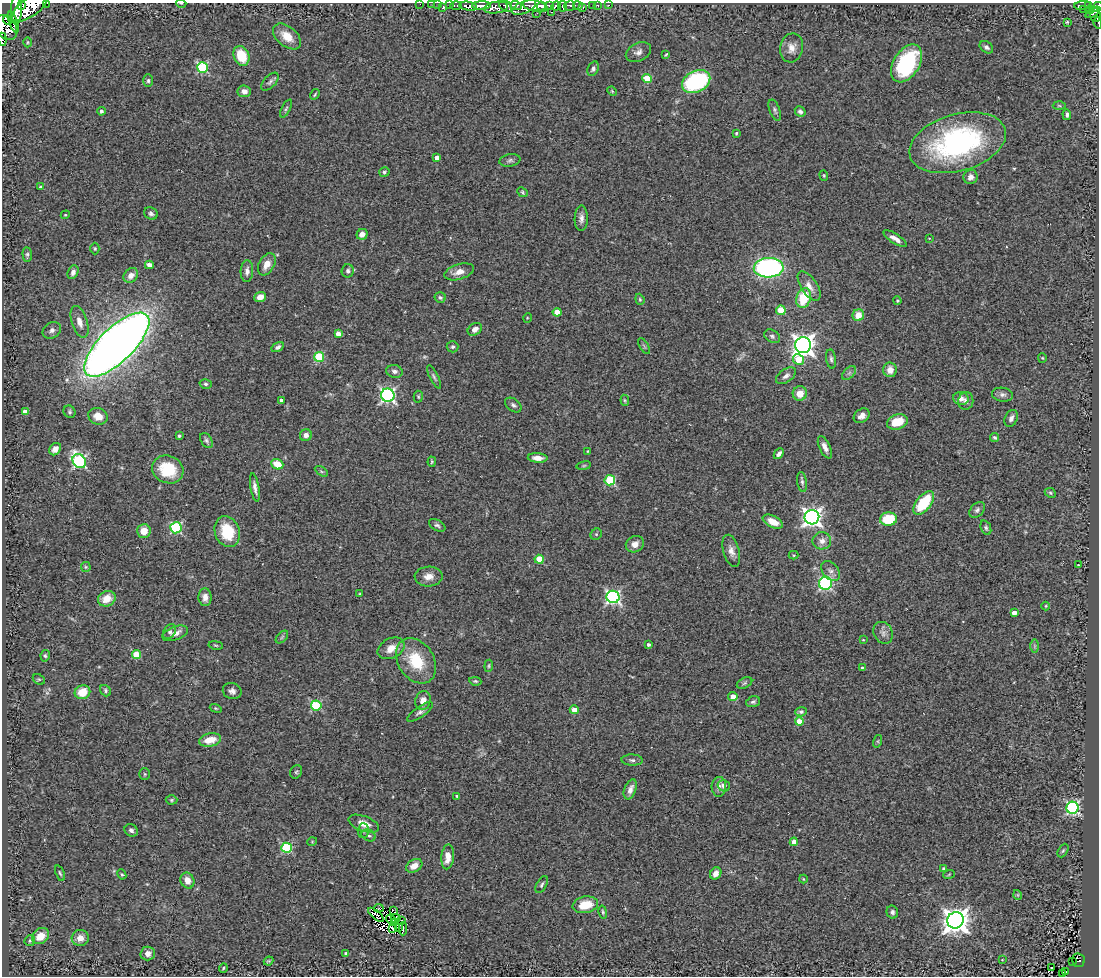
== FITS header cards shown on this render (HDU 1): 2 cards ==
NAXIS1  =                 1097
NAXIS2  =                  974

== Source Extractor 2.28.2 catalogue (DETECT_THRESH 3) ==
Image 1097 x 974 px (HDU 1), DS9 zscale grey, 1 PNG px = 1 image px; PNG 1101 x 978 px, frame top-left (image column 1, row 974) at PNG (2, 3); each listed source drawn as its Kron ellipse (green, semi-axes under 4 px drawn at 4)
Background 0.77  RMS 0.097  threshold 0.292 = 3 sigma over >= 5 px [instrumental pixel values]
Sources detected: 272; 4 with non-positive FLUX_AUTO (blend fragments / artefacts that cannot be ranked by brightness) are neither listed nor drawn; the other 268 listed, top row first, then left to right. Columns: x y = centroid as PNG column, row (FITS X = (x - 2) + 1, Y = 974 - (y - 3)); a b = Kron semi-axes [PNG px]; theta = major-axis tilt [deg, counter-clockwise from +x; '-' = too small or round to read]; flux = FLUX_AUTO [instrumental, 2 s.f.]
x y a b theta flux
47 3 2 2 - 24
181 3 5 3 - 5.7
420 4 2 2 - 11
432 4 3 2 - 7.1
438 4 2 2 - 16
21 5 4 2 - 680
449 5 2 2 - 20
456 5 6 3 -1 47
516 5 6 4 -18 280
578 5 4 3 - 130
592 5 2 2 - 15
598 5 3 3 - 30
609 5 3 2 - 10
468 6 9 4 -10 640
481 6 9 3 2 1500
505 6 7 5 -37 900
535 6 12 5 -12 1500
541 6 4 4 - 440
550 6 4 3 - 460
556 6 5 4 - 530
562 6 5 3 - 180
570 6 5 5 - 200
1083 6 8 3 4 100
1089 6 3 3 - 100
30 7 21 9 36 4100
524 7 13 6 23 900
1097 7 6 4 42 260
443 8 4 3 - 120
496 8 12 5 8 900
583 8 3 3 - 56
16 10 14 5 -90 2800
1084 10 3 2 - 6.9
1090 10 4 3 - 84
551 12 3 2 - 18
1093 12 8 3 33 270
537 13 3 2 - 6.4
1095 15 7 5 -85 260
7 20 5 3 - 240
14 22 11 3 -70 360
1067 22 4 3 - 13
1098 23 6 2 -75 12
6 28 14 10 -49 1700
287 36 16 9 -40 100
2 39 6 2 -85 130
27 42 5 3 - 6.1
986 47 7 5 -37 18
791 48 15 11 76 59
638 52 13 9 27 36
666 55 4 2 - 7.3
241 56 10 7 -67 180
906 63 21 12 58 540
202 67 5 5 - 610
593 69 7 5 65 18
647 78 4 4 - 230
148 81 6 5 - 12
696 81 15 10 26 720
270 82 11 5 47 20
244 91 6 6 - 44
612 91 5 4 - 7.5
315 94 5 2 - 7.6
1059 106 6 4 -2 8.8
286 109 10 4 63 13
775 110 11 5 -70 17
101 111 4 4 - 16
800 112 6 5 - 15
1067 115 5 3 - 15
736 133 3 3 - 8
958 143 49 28 16 1300
437 157 4 4 - 40
510 160 10 6 9 19
384 172 5 4 - 10
824 175 5 4 - 7.5
971 177 7 7 - 29
40 187 3 3 - 7.3
523 192 6 4 -43 8.1
151 213 7 6 - 18
65 215 4 3 - 5.8
581 218 13 6 89 33
362 234 6 5 - 46
929 238 4 2 - 3.9
895 239 13 4 -32 38
95 249 6 4 -90 10
27 254 7 4 -85 12
267 264 12 7 59 59
149 265 4 4 - 45
769 268 15 10 2 1500
247 271 11 6 88 30
348 271 6 6 - 18
73 272 7 5 67 28
459 272 15 7 17 57
131 275 8 6 47 46
809 286 16 8 -56 59
260 297 6 5 - 49
440 297 5 5 - 13
804 298 10 7 72 250
640 299 6 4 -70 8.8
897 301 4 3 - 7.9
781 310 5 4 - 270
557 312 4 4 - 120
858 315 6 5 - 92
527 318 5 3 - 5.2
79 322 16 8 -72 57
475 329 8 5 33 31
52 330 10 7 34 26
338 334 4 4 - 54
772 336 8 6 -29 17
117 345 42 17 44 9000
803 345 8 8 - 4600
644 346 9 3 -58 10
278 347 6 4 33 19
453 347 6 5 - 14
319 357 5 5 - 340
1042 358 4 4 - 6.5
798 359 6 5 - 200
831 359 10 5 -82 17
890 370 7 7 - 68
394 371 8 6 -13 24
849 373 8 5 45 19
786 376 11 6 35 29
434 377 13 4 -63 15
206 384 6 4 -16 13
800 393 7 7 - 81
388 395 7 6 - 1500
1002 395 10 7 -9 27
418 397 6 4 -87 9.2
961 398 8 6 -12 34
281 400 3 3 - 21
625 400 5 4 - 8.3
966 401 9 7 80 26
513 405 9 6 -37 19
25 412 4 4 - 55
70 412 6 5 - 13
98 416 10 8 -20 68
862 416 9 6 38 37
1011 418 9 6 67 29
897 422 10 7 19 130
306 435 6 6 - 32
179 436 4 3 - 11
995 437 4 3 - 14
206 440 8 5 -59 16
825 447 12 5 -65 38
55 449 7 5 47 37
588 451 3 3 - 5.6
779 454 6 4 47 21
538 458 10 4 -3 44
79 461 7 6 - 1000
432 462 5 3 - 8
277 464 6 5 - 120
584 466 7 3 9 9
168 469 16 13 -24 260
321 471 7 4 -30 9.5
610 480 5 5 - 430
802 482 10 5 -83 17
255 487 15 4 -80 30
1050 493 6 4 -23 9.9
924 503 14 7 52 280
977 510 9 6 45 19
812 517 7 7 - 2900
888 519 8 6 7 230
773 522 11 6 -27 79
437 525 9 5 -29 16
176 528 5 5 - 610
986 528 7 5 -67 13
144 531 7 7 - 87
227 532 16 12 -70 220
596 534 6 5 - 11
822 541 9 8 - 44
635 544 9 8 - 45
731 551 16 8 -75 47
794 555 5 4 - 6.8
539 559 4 4 - 190
1078 565 2 2 - 4.8
86 567 5 5 - 8.3
830 571 11 7 -49 31
429 576 14 10 1 57
825 583 6 6 - 800
360 594 3 3 - 5.7
205 597 9 6 -85 38
613 597 6 6 - 1400
107 599 9 7 26 98
1046 606 4 4 - 6.6
1014 613 4 4 - 50
170 632 8 5 53 15
175 633 13 6 20 43
883 633 11 9 -63 33
282 637 7 4 46 11
863 640 4 3 - 6.1
216 645 7 3 -9 7.3
648 645 3 3 - 16
1034 646 7 4 -90 11
391 648 14 10 26 77
136 655 4 4 - 230
45 656 6 4 80 11
416 661 24 18 -57 260
489 666 6 4 83 8.8
862 668 3 2 - 7.6
39 679 6 4 -28 10
475 681 6 4 -9 9
744 683 8 5 28 14
105 691 6 5 - 13
232 691 9 8 - 29
82 692 8 7 - 120
733 696 4 4 - 71
423 701 9 7 74 52
753 702 7 5 17 15
316 705 5 5 - 490
216 708 6 4 -20 7.8
574 710 4 4 - 91
420 712 15 5 34 25
801 712 5 5 - 16
799 722 4 4 - 140
210 740 11 6 11 100
878 741 6 4 72 10
632 760 10 5 -2 20
296 772 7 5 62 11
145 774 6 5 - 9.1
724 786 6 5 - 35
719 787 10 7 84 33
630 789 10 6 69 39
457 796 3 3 - 8.3
171 800 6 4 1 9.3
1073 808 6 6 - 1000
364 824 16 7 -20 68
131 830 7 6 - 20
363 831 7 5 89 15
369 835 7 5 -28 18
312 842 5 3 - 5.3
794 842 4 4 - 52
287 848 5 5 - 540
1063 851 7 5 62 11
448 857 12 6 85 78
414 866 9 6 31 59
944 869 4 3 - 19
60 873 8 4 -70 11
716 873 6 5 - 47
122 874 5 4 - 9.1
949 874 6 3 20 6.9
803 879 4 3 - 5.4
187 881 8 7 - 55
542 885 9 5 60 15
1018 895 5 3 - 5.2
585 905 13 8 11 140
379 908 5 2 - 2.6
393 910 4 3 - 37
603 912 6 3 -76 10
892 912 6 5 - 18
376 915 9 4 -41 26
396 918 5 3 - 21
391 919 5 4 - 4.8
401 920 3 2 - 9.8
955 920 8 8 - 7300
394 922 3 2 - 5.5
399 927 3 2 - 7.2
393 929 4 2 - 6.4
403 929 6 3 88 21
40 936 9 7 36 90
80 938 8 8 - 57
30 941 6 5 - 12
148 953 7 7 - 33
346 953 4 3 - 14
1002 960 3 2 - 3.8
1078 960 7 6 - 91
269 961 5 3 - 8
1072 961 2 2 - 0.75
223 968 5 3 - 7.1
1051 968 3 2 - 8.3
1066 971 3 3 - 11
1063 974 3 2 - 11
At the frame edge (FLAGS 8, measured only in part): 10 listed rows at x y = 47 3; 181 3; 420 4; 432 4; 438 4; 30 7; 1097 7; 1098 23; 6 28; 2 39
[4 non-positive-flux detections neither listed nor drawn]